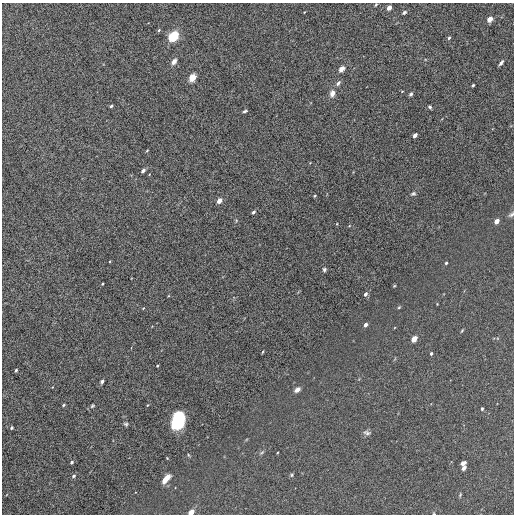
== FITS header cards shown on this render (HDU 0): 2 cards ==
NAXIS1  =                  512
NAXIS2  =                  512

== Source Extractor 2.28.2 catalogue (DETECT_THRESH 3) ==
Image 512 x 512 px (HDU 0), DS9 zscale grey, 1 PNG px = 1 image px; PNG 516 x 516 px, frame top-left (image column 1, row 512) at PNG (2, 3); no overlay
Background 0.00111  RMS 0.0088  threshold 0.0264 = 3 sigma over >= 5 px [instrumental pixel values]
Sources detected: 63; all 63 listed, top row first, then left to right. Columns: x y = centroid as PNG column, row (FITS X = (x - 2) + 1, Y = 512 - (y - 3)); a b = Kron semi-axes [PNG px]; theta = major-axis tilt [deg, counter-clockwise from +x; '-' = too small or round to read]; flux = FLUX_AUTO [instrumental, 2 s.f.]
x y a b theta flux
376 5 4 3 - 0.58
389 8 4 3 - 4.8
404 12 6 4 33 0.99
490 19 4 4 - 8.5
159 30 5 4 - 0.76
173 36 5 4 - 120
449 38 5 3 - 0.86
174 61 7 5 54 2.8
501 63 6 3 53 1.6
341 69 6 5 - 3
192 77 7 5 59 5.4
338 83 7 4 47 1.5
473 85 3 3 - 0.83
332 93 8 6 76 3
411 94 4 3 - 1.3
111 106 4 3 - 0.9
430 107 6 4 -18 0.92
245 111 5 3 - 0.83
415 135 4 3 - 3.5
147 151 4 3 - 0.49
143 171 4 3 - 1.3
413 194 7 5 24 1
315 196 3 2 - 0.53
219 201 4 3 - 6.9
253 212 4 3 - 1.4
511 214 9 4 36 1.2
497 221 4 3 - 8.2
110 261 3 2 - 0.37
446 263 3 3 - 0.8
324 270 5 4 - 0.98
103 284 3 2 - 0.64
394 286 5 3 - 0.45
365 294 4 3 - 2.2
399 307 5 3 - 0.6
143 308 3 2 - 0.41
365 325 4 3 - 2.7
462 331 6 2 45 0.53
414 339 4 3 - 20
262 352 4 3 - 0.5
431 353 3 3 - 1
157 366 3 2 - 0.6
16 370 4 3 - 1.1
102 381 4 3 - 2.1
297 390 6 4 37 3.3
64 405 4 3 - 0.73
147 405 4 3 - 0.42
92 406 7 5 34 0.89
482 409 4 3 - 0.61
178 421 13 9 73 50
126 424 6 4 -14 0.91
12 428 4 4 - 1.1
367 433 10 6 -12 1.6
262 452 6 4 20 0.77
71 462 4 3 - 1
463 463 4 4 - 3.1
464 468 4 3 - 6.3
292 475 5 3 - 0.69
74 476 6 4 41 1
167 478 6 4 45 4.7
164 481 5 4 - 4.2
460 495 6 3 59 0.59
191 512 4 3 - 19
434 514 4 3 - 0.48
At the frame edge (FLAGS 8, measured only in part): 4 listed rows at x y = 376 5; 511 214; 191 512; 434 514